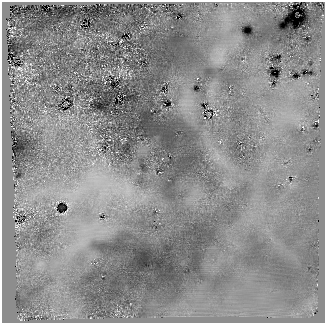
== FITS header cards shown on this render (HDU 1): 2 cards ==
NAXIS1  =                  323
NAXIS2  =                  321

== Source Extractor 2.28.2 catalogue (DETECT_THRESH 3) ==
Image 323 x 321 px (HDU 1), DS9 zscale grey, 1 PNG px = 1 image px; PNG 327 x 325 px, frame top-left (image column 1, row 321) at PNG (2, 2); no overlay
Background 311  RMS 11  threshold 32.7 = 3 sigma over >= 5 px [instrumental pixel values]
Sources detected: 8; all 8 listed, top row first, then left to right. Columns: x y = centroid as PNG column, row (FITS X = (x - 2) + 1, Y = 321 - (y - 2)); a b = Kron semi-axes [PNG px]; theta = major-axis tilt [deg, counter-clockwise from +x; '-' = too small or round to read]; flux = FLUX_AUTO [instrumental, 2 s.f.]
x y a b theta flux
19 69 4 3 - 950
110 72 4 2 - 590
119 74 9 3 75 840
45 111 8 4 -15 1400
93 163 7 6 - 2800
96 177 15 5 3 6200
68 204 17 12 -89 7800
17 226 6 6 - 1100